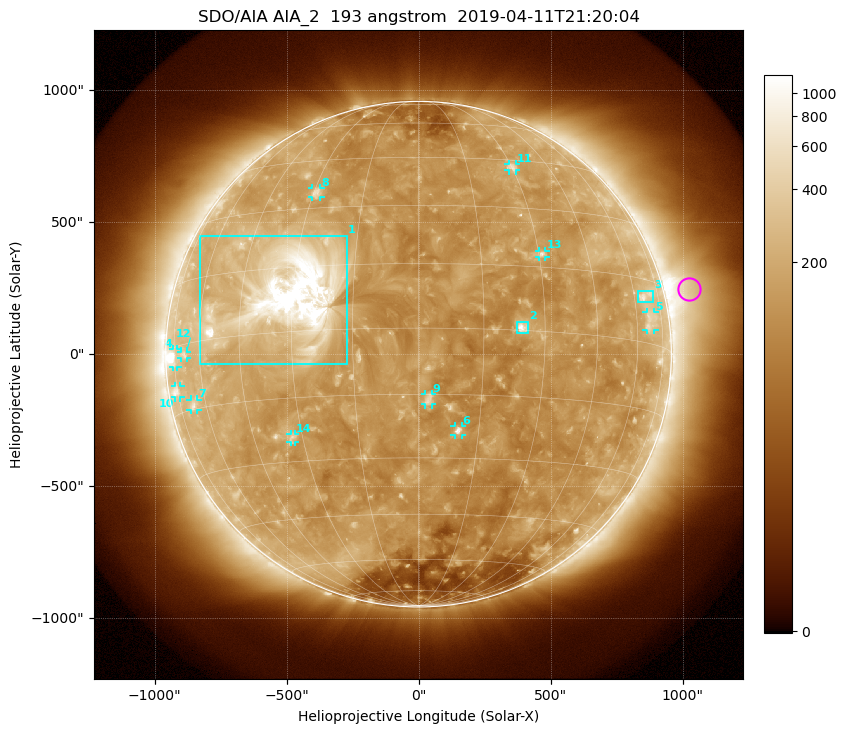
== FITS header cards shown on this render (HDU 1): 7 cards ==
TELESCOP= 'SDO/AIA'
INSTRUME= 'AIA_2'
WAVELNTH=                  193
WAVEUNIT= 'angstrom'
DATE-OBS= '2019-04-11T21:20:04.83'
CTYPE1  = 'HPLN-TAN'
CTYPE2  = 'HPLT-TAN'

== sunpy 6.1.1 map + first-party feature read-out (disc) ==
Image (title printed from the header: SDO/AIA AIA_2  193 angstrom  2019-04-11T21:20:04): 1024 x 1024 px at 2.4 arcsec/px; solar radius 958 arcsec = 399 px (full disc in frame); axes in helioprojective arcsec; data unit not stated in the header (colour bar unlabelled)
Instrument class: DISC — disc imager (sunpy class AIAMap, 193 A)
Bright regions (active regions / flare kernels): reference = the median radial profile (limb darkening/brightening removed); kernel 9 px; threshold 5 sigma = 221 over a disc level ~132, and >= 1.15x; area >= 12 px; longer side >= 10 px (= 24 arcsec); searched inside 0.97 R_sun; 14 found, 14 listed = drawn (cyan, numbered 1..; 11 of them under ~33 arcsec drawn as corner ticks so the feature stays visible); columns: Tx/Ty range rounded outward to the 5 arcsec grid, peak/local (2 s.f.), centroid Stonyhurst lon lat
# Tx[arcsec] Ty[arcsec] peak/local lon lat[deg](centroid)
1 -830..-270 -40..450 25 -31 +9
2 370..415 80..125 7 +24 +1
3 830..890 200..240 3.6 +66 +11
4 -930..-915 -50..20 5.8 -74 -2
5 865..895 90..160 2.8 +67 +5
6 135..165 -305..-270 5.8 +10 -23
7 -865..-835 -210..-170 3.4 -66 -14
8 -405..-370 595..630 4.1 -29 +34
9 25..50 -190..-150 4.1 +2 -16
10 -925..-900 -165..-120 3.7 -75 -10
11 340..370 695..720 3.6 +30 +43
12 -900..-875 -15..10 2.8 -68 -2
13 455..480 370..390 3.9 +31 +18
14 -485..-465 -330..-300 3 -33 -24
Off-limb structures (1.02-1.3 R_sun): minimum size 162 px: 3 found; the strongest spans PA ~245..325 deg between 1.02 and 1.3 R_sun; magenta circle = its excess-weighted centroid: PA ~285 deg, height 1.1 R_sun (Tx ~1025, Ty ~250 arcsec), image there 2.8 x the reference